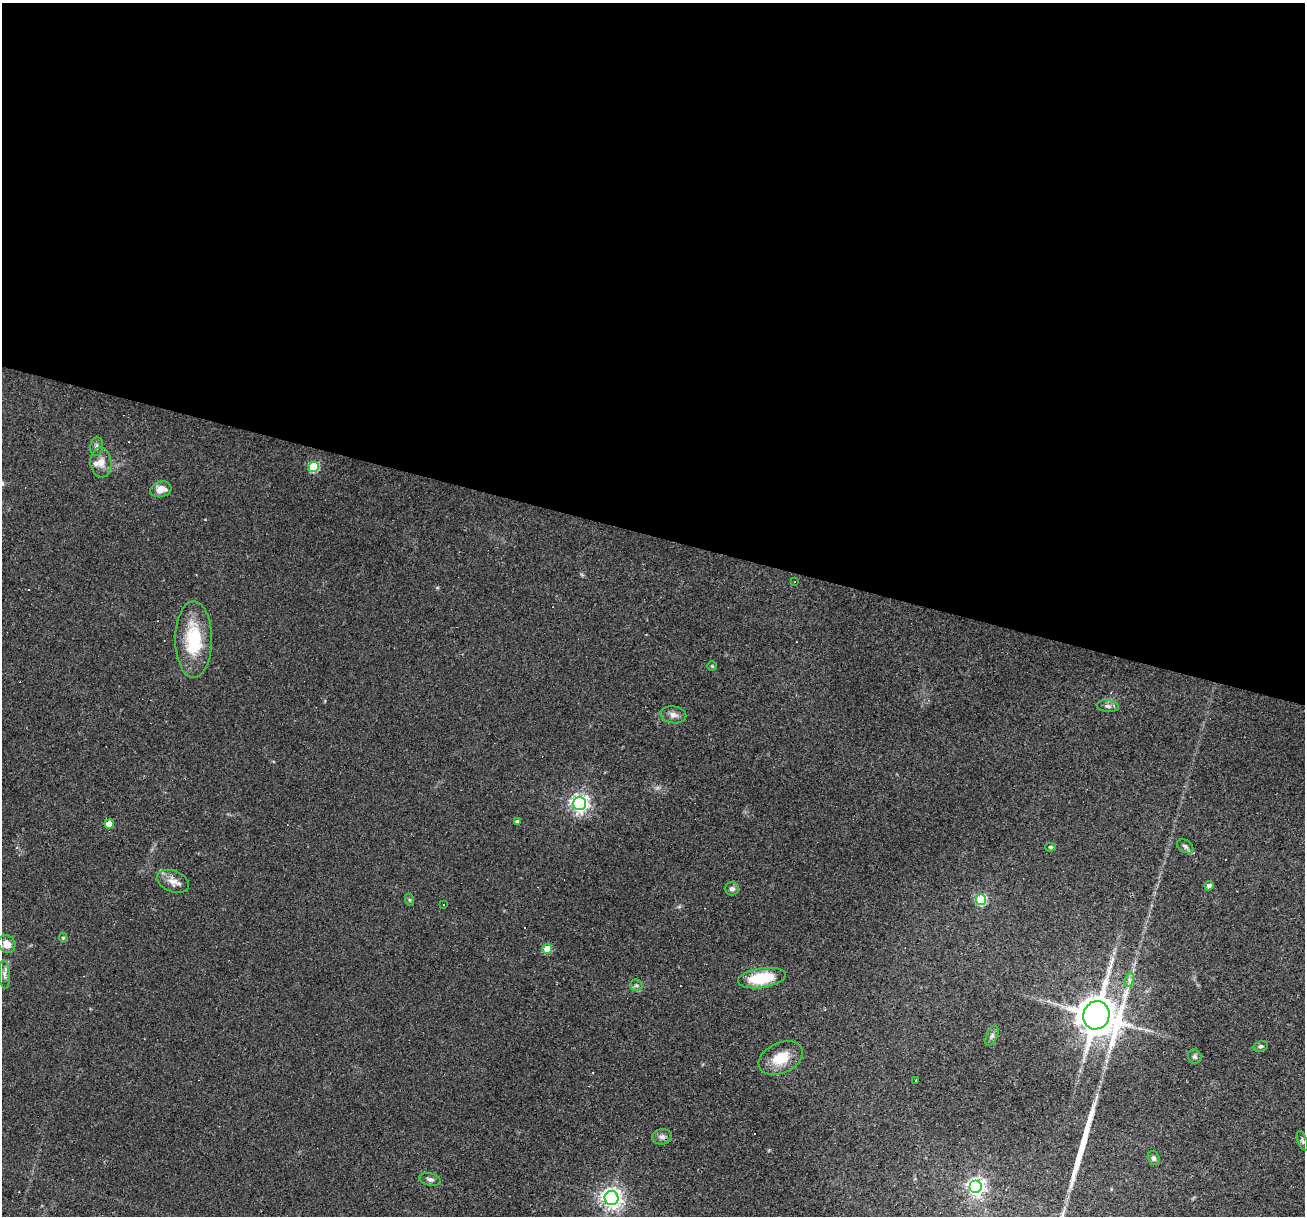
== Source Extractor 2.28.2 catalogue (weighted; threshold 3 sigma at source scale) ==
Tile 3 of 4 x 4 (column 3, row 1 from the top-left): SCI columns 2608-3910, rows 3896-5109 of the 5214 x 5234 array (HDU 1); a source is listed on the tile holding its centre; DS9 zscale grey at full resolution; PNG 1307 x 1218 px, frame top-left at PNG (2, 3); each listed source drawn as its Kron ellipse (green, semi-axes under 4 px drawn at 4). Shown black and unused: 44% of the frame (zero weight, under 2 of 3 exposures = <1% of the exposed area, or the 3 px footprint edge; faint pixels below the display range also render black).
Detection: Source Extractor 2.28.2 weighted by HDU 2 'WHT'; one run over the whole footprint, this tile lists its part. Background 0.0335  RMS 0.0061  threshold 0.0272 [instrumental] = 3 sigma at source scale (4.5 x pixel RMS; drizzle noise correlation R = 1.50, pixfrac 1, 0.05/0.05 arcsec/px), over >= 5 px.
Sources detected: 51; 10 cosmic-ray / hot-pixel residue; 1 long thin detection or spike segment (spike, bleed or trail) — neither listed nor drawn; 1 inside a brighter listed object's ellipse — not listed separately; the other 39 listed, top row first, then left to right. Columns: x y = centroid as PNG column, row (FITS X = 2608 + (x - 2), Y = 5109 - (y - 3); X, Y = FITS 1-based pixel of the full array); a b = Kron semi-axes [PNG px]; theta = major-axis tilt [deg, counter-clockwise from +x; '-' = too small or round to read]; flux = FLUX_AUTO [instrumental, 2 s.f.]
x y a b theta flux
97 447 9 6 84 2.1
101 462 15 10 -87 5.2
314 467 5 5 - 41
161 489 11 7 15 6.4
795 582 3 2 - 0.83
194 639 38 18 -90 34
712 666 5 4 - 0.77
1108 706 11 6 -7 2.1
673 715 13 8 -9 3.4
579 803 7 6 - 260
517 822 4 4 - 2
109 824 5 5 - 11
1185 846 9 6 -33 1.7
1051 847 5 4 - 0.77
173 881 17 10 -22 5.7
1209 886 5 4 - 3.1
732 889 7 6 - 2.4
410 900 6 4 -70 0.78
981 900 5 5 - 44
443 905 3 3 - 3.1
63 938 5 4 - 0.83
7 944 9 8 - 5.1
547 949 5 5 - 17
4 974 14 5 -86 2.6
762 978 24 9 9 27
1129 980 7 4 72 1.6
636 985 6 6 - 1.3
1096 1015 14 13 - 1700
992 1036 10 5 66 2
1261 1046 7 5 17 1.3
1195 1057 7 6 - 1.4
781 1058 23 15 25 15
916 1080 3 3 - 1.2
662 1137 10 7 7 2.5
1302 1141 10 4 -71 1.2
1154 1158 7 6 - 1.7
430 1179 11 6 -13 2
976 1187 6 6 - 240
612 1198 7 7 - 370